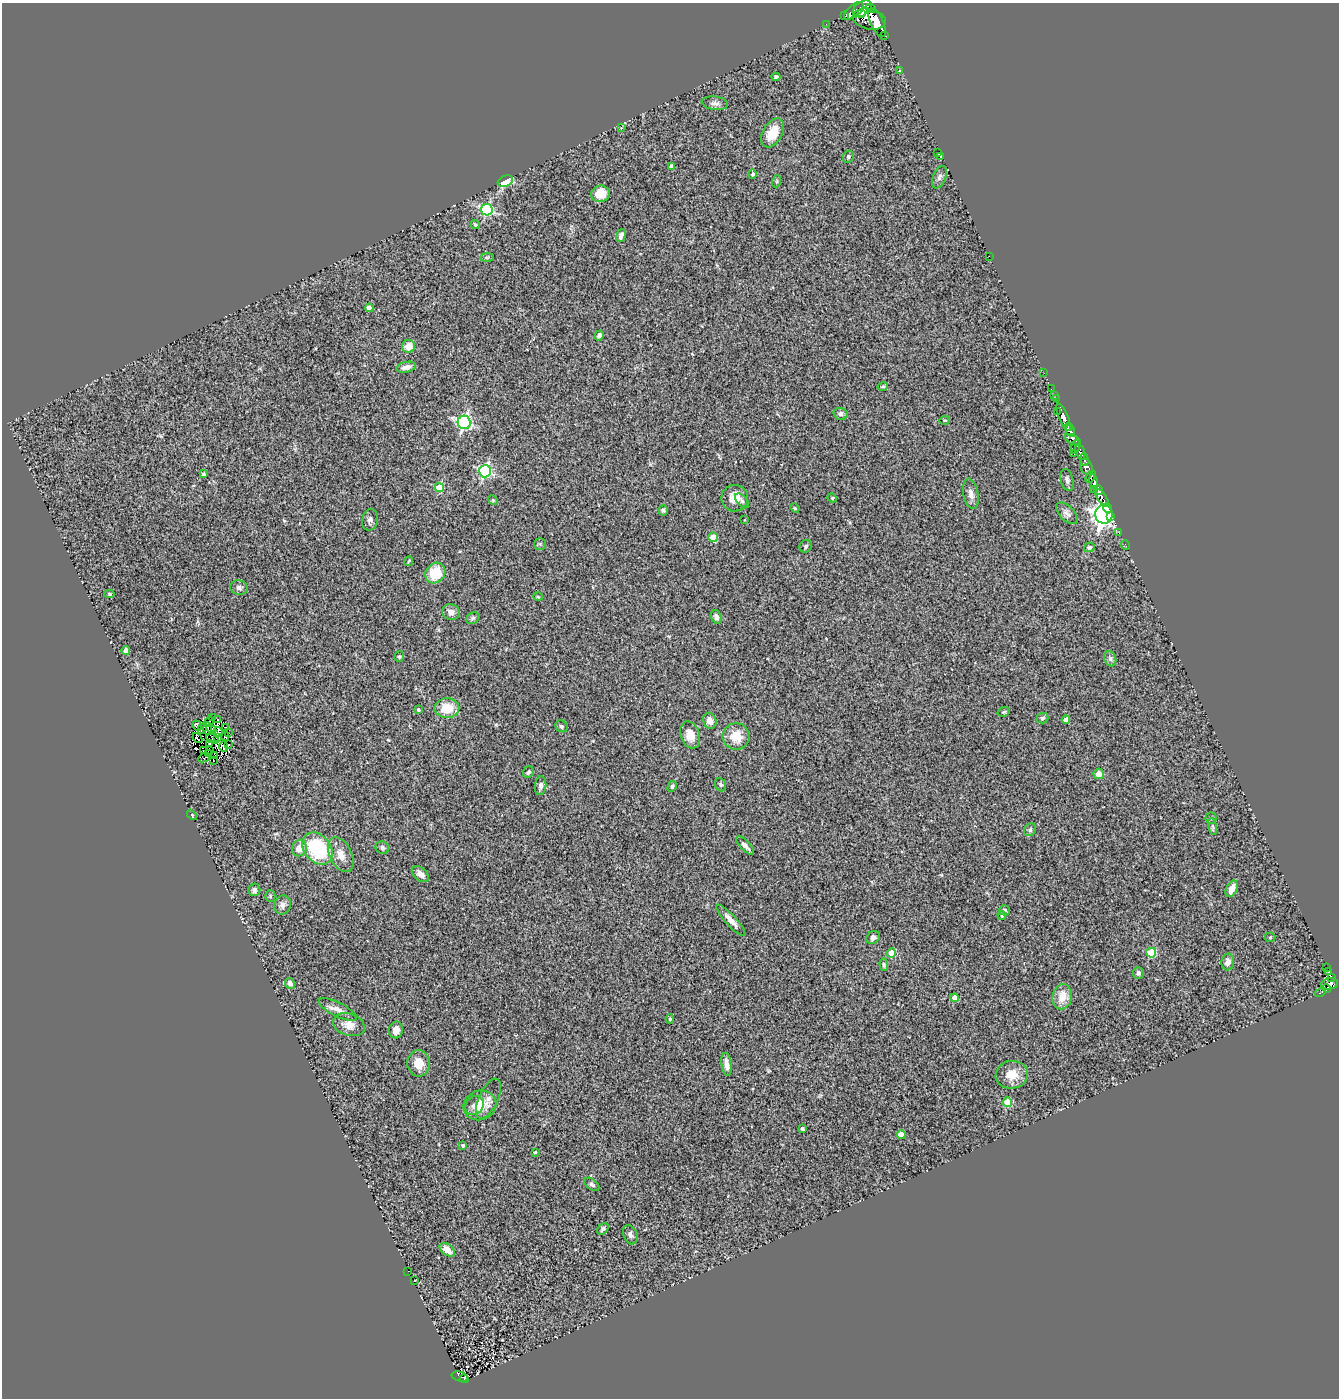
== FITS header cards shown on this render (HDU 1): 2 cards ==
NAXIS1  =                 1337
NAXIS2  =                 1396

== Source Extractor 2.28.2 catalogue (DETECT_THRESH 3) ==
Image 1337 x 1396 px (HDU 1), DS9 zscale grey, 1 PNG px = 1 image px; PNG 1341 x 1400 px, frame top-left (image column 1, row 1396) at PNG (2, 3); each listed source drawn as its Kron ellipse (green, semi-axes under 4 px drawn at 4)
Background 0.676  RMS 0.1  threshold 0.308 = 3 sigma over >= 5 px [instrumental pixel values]
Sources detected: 183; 1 with non-positive FLUX_AUTO (blend fragments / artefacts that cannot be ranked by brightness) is neither listed nor drawn; the other 182 listed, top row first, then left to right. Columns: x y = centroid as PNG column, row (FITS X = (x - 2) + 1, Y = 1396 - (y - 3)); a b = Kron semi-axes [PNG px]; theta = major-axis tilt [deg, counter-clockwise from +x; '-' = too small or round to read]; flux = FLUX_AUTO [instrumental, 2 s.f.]
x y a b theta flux
871 8 5 3 - 660
862 9 10 7 35 2300
854 11 12 6 40 420
861 13 3 3 - 340
844 16 3 3 - 37
869 19 16 10 -14 2900
877 23 15 6 -66 3300
826 24 2 2 - 7.7
885 36 3 3 - 98
899 71 3 2 - 8.1
776 77 4 4 - 11
715 103 13 7 -6 28
621 128 3 3 - 17
773 133 16 9 59 130
938 153 3 3 - 29
941 156 4 3 - 61
848 157 6 5 - 12
672 166 4 4 - 55
753 174 5 4 - 14
939 177 12 6 67 23
505 181 8 5 22 130
777 181 6 4 72 8.5
600 194 9 8 - 140
487 210 6 5 - 840
475 225 5 4 - 8.9
621 236 7 4 75 28
989 256 3 2 - 8.4
487 258 7 4 1 11
369 308 4 4 - 70
599 335 5 4 - 24
408 346 6 6 - 82
406 367 10 5 13 36
1044 373 2 2 - 12
883 386 5 4 - 9
1051 389 2 2 - 7.5
1054 395 3 2 - 10
1056 399 2 2 - 13
1057 411 2 2 - 41
841 414 7 6 - 24
1063 417 14 4 -68 1800
945 420 5 3 - 6.1
464 422 7 6 - 1400
1068 427 4 3 - 780
1070 431 6 4 -64 530
1073 440 9 4 -29 240
1076 447 7 3 73 220
1080 452 8 4 -71 410
1074 454 2 2 - 8
1084 460 6 4 -85 360
1086 467 8 6 -64 440
485 471 6 6 - 1000
203 474 3 3 - 9.8
1091 477 7 3 60 710
1067 480 11 6 -75 26
1094 482 7 4 -78 1100
439 488 5 4 - 260
1093 489 2 2 - 90
1099 490 5 3 - 630
971 494 15 7 -79 44
735 498 13 13 - 83
832 498 5 4 - 7.4
1102 498 10 4 -55 790
493 500 5 4 - 7.8
742 501 8 5 -49 18
795 508 5 4 - 8.2
1107 508 5 3 - 1100
663 510 5 5 - 13
1067 513 13 7 -46 30
1104 514 9 8 - 7000
1111 516 4 3 - 400
370 520 11 8 76 26
745 520 4 3 - 4.4
1119 533 2 2 - 9.6
713 537 5 4 - 110
540 544 5 5 - 11
1126 545 5 3 - 28
806 546 7 5 52 15
1089 547 5 4 - 20
409 561 5 3 - 7.2
435 573 11 9 53 190
239 587 9 7 -14 24
109 594 5 4 - 8.2
538 597 4 3 - 6.1
451 612 9 8 - 43
716 617 7 5 -70 22
473 618 7 5 29 13
126 650 4 4 - 53
399 656 5 5 - 9.1
1110 659 8 6 -70 18
447 708 12 10 0 140
418 710 3 3 - 16
1004 712 6 4 19 9.6
213 717 3 2 - 10
1042 718 6 5 - 14
217 719 4 2 - 12
1066 719 4 4 - 51
710 721 8 6 -70 39
209 722 5 3 - 15
197 725 5 3 - 6.5
561 726 6 5 - 12
226 727 3 2 - 11
202 729 5 3 - 11
208 729 6 2 -89 24
211 729 5 3 - 6.7
218 732 5 4 - 4.8
228 733 4 2 - 7.3
690 735 14 9 -71 85
225 736 4 2 - 5.8
736 736 13 13 - 120
197 738 5 2 - 6
217 738 3 2 - 7.5
212 739 6 3 -27 6.5
210 743 3 2 - 10
228 745 3 2 - 7.3
224 746 5 3 - 19
209 750 3 2 - 3.8
203 751 3 2 - 6.2
209 754 3 2 - 1.9
215 756 3 2 - 19
204 758 6 2 26 11
213 761 3 2 - 11
528 772 6 5 - 15
1099 774 5 5 - 52
721 784 7 5 -71 12
541 786 9 5 83 23
672 786 6 4 62 12
192 815 6 4 -47 7
1211 818 5 5 - 11
1213 826 8 4 -81 15
1030 830 7 5 58 15
745 845 12 5 -46 29
299 848 8 7 - 76
382 848 7 6 - 19
318 849 18 13 -50 530
341 855 19 11 -63 81
420 874 10 6 -41 51
1232 889 9 5 64 68
254 890 6 6 - 19
270 896 5 5 - 12
283 905 9 8 - 33
1005 910 5 5 - 13
1002 915 5 3 - 8.5
731 920 21 5 -47 50
1270 937 5 5 - 8.8
873 938 7 6 - 20
891 953 4 4 - 150
1151 953 5 5 - 280
1228 962 8 6 84 46
884 965 6 4 -87 11
1327 967 3 3 - 47
1329 971 4 3 - 150
1138 973 5 5 - 19
1331 977 4 3 - 150
290 983 5 4 - 28
1330 984 8 5 9 440
1327 988 4 3 - 110
1320 992 6 3 33 60
1062 997 13 9 77 100
955 998 4 4 - 89
338 1009 21 7 -26 49
670 1019 4 4 - 9.7
349 1025 16 11 -18 72
396 1030 8 7 - 45
419 1063 13 11 -86 91
726 1064 11 5 -83 45
1012 1075 16 14 10 110
488 1099 21 9 65 49
1007 1102 4 4 - 260
480 1105 16 14 20 130
474 1106 10 8 53 40
802 1129 3 3 - 16
901 1134 4 4 - 93
463 1146 3 3 - 15
535 1152 3 3 - 8.1
592 1184 8 5 -38 17
603 1229 7 4 46 15
630 1235 10 6 -68 24
447 1250 9 5 -39 54
408 1271 2 2 - 7.7
415 1281 3 3 - 63
460 1377 8 5 -15 180
464 1379 4 3 - 230
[1 non-positive-flux detection neither listed nor drawn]